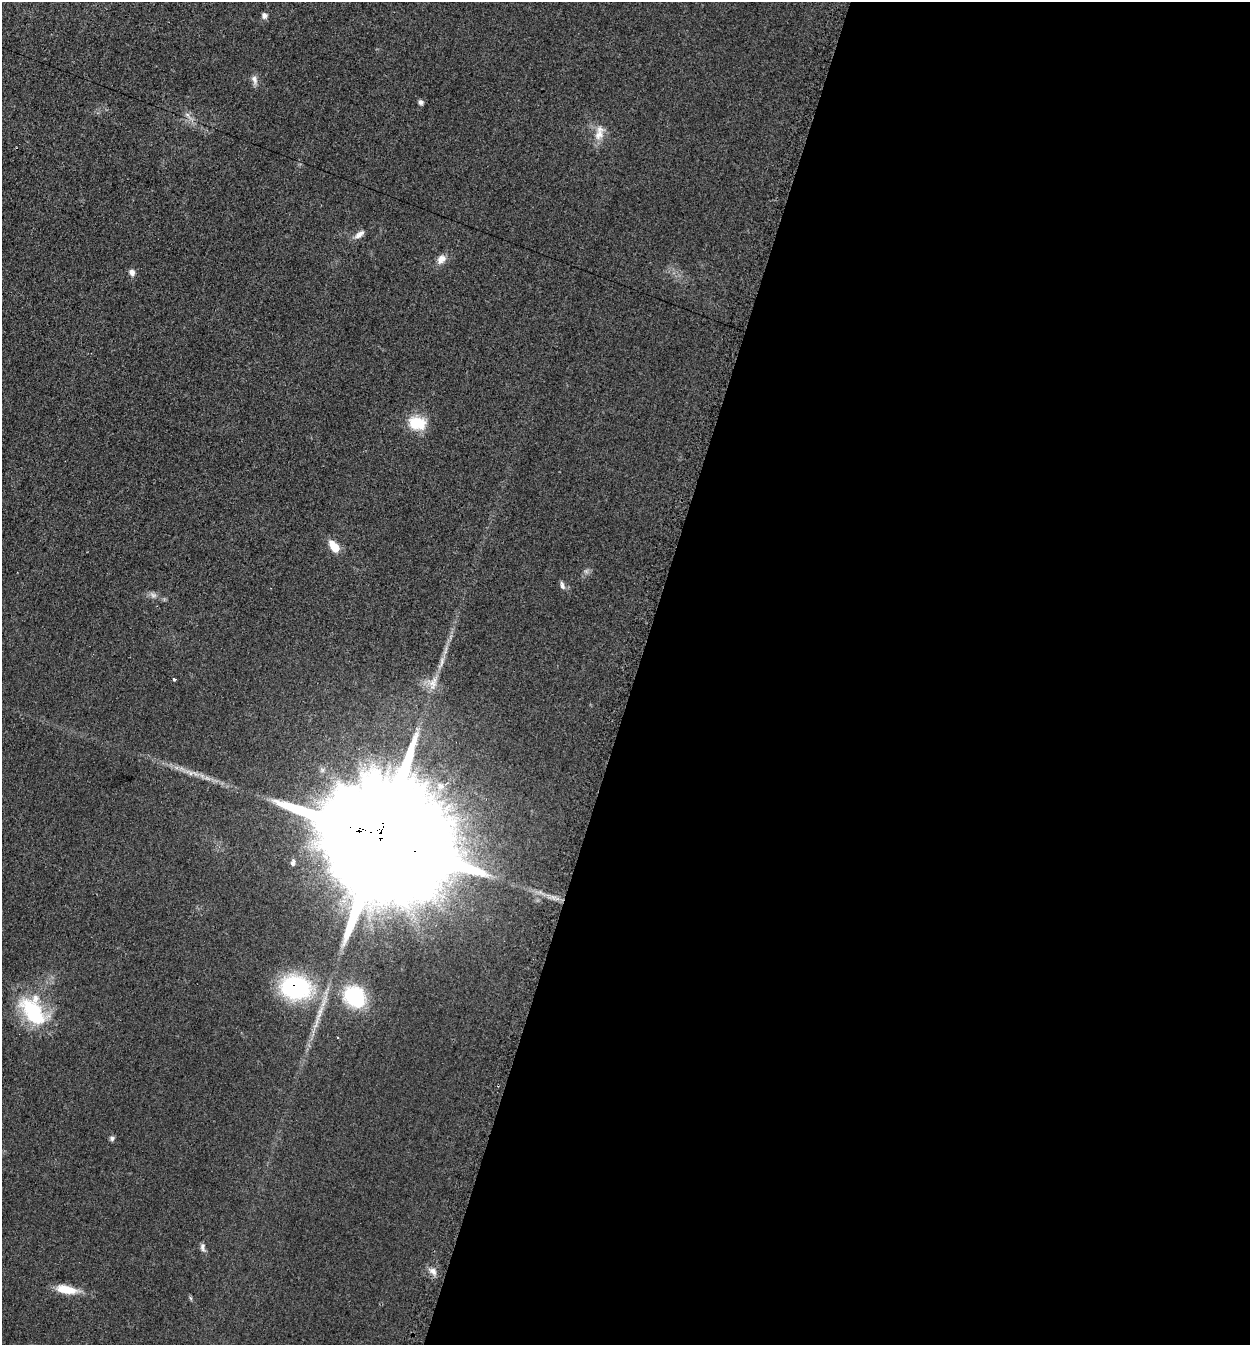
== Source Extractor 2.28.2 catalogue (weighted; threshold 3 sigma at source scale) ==
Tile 12 of 4 x 4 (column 4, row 3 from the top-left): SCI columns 4025-5272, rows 1343-2685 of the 5413 x 5374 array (HDU 1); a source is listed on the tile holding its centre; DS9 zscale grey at full resolution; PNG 1252 x 1347 px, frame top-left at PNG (2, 2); no overlay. Shown black and unused: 49% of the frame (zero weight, under 2 of 3 exposures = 2% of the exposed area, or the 3 px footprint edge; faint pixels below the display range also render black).
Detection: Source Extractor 2.28.2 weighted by HDU 2 'WHT'; one run over the whole footprint, this tile lists its part. Background 0.0753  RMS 0.01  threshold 0.047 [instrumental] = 3 sigma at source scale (4.5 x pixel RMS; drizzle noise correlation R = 1.50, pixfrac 1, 0.05/0.05 arcsec/px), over >= 5 px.
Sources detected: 25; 1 cosmic-ray / hot-pixel residue — not listed; the other 24 listed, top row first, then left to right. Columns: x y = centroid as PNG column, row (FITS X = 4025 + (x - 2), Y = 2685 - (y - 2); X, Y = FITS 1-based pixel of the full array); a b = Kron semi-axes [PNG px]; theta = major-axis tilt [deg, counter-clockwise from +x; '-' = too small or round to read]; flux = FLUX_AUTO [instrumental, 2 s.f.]
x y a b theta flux
264 16 7 7 - 3.6
254 80 14 7 -74 4.8
421 102 6 6 - 3
599 134 18 11 59 12
359 234 16 7 38 5.7
441 259 11 9 47 8.2
132 273 9 7 -67 4.6
417 423 22 15 -16 27
334 546 14 8 -50 17
562 586 10 5 -70 3.2
153 595 8 7 - 3.7
441 662 18 4 78 6.1
174 680 3 3 - 1.8
433 683 19 10 70 12
190 773 7 4 -71 2.2
383 839 46 26 -21 78000
293 863 8 5 78 2.7
295 987 22 18 -9 170
355 997 24 19 -44 74
33 1011 37 22 -54 78
112 1138 6 6 - 2.4
202 1247 11 6 -80 3.3
433 1271 10 7 -48 5.5
66 1289 25 10 -10 20
Overlapping masked pixels (flux is a lower limit): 2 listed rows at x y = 383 839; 295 987